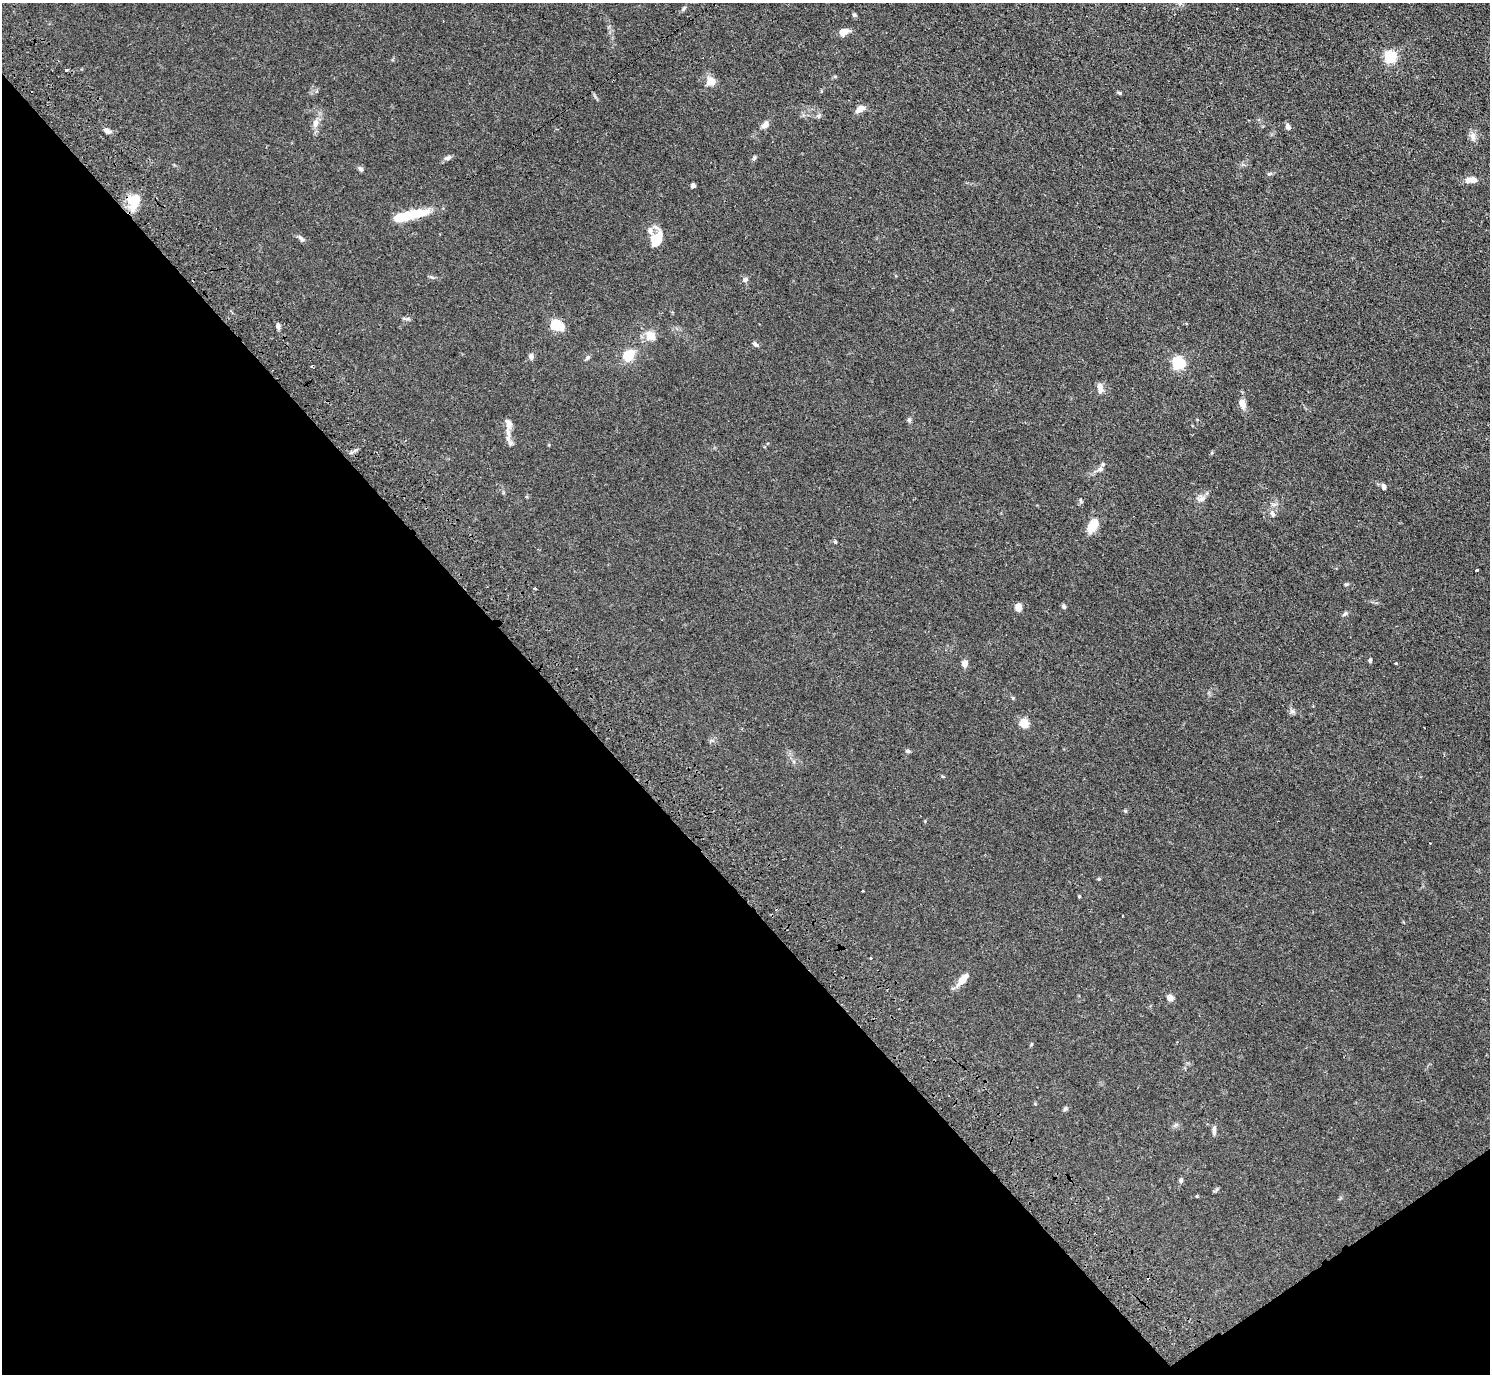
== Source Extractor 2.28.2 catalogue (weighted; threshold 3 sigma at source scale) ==
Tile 14 of 4 x 4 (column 2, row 4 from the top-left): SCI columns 1536-3023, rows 340-1711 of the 6046 x 6025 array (HDU 1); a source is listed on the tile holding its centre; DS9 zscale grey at full resolution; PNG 1492 x 1376 px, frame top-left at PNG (2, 3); no overlay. Shown black and unused: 39% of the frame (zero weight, under 3 of 4 exposures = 4% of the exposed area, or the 3 px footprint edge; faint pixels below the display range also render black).
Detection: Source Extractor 2.28.2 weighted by HDU 2 'WHT'; one run over the whole footprint, this tile lists its part. Background 0.0335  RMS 0.0033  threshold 0.0147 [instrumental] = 3 sigma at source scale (4.5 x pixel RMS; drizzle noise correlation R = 1.50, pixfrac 1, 0.05/0.05 arcsec/px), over >= 5 px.
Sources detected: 75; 1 inside a brighter object's white glare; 2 cosmic-ray / hot-pixel residue — not listed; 2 inside a brighter listed object's ellipse — not listed separately; the other 70 listed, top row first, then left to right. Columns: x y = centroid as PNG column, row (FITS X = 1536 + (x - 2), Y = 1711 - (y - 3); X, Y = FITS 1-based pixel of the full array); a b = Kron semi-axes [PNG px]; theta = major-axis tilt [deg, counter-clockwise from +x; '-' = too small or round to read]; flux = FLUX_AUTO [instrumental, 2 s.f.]
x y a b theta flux
684 8 8 4 54 0.57
854 15 5 5 - 0.48
844 32 8 6 13 4
1390 57 6 5 - 40
66 70 4 3 - 0.58
711 81 11 10 - 3.1
1119 93 6 4 -29 0.46
860 109 11 6 32 2.2
819 116 6 4 -72 0.52
315 123 11 8 88 1.9
765 125 10 7 43 1.7
1288 127 8 6 -64 1.1
107 130 9 5 -33 1.3
1473 136 12 8 -89 1.6
754 157 7 4 71 0.48
448 158 9 6 25 1
361 169 6 5 - 0.77
1269 174 6 4 18 0.45
1471 180 13 6 1 3
693 185 5 5 - 0.7
134 200 14 13 - 8.3
408 215 39 9 14 12
650 231 8 7 - 1.6
301 238 11 5 -45 0.85
658 239 18 10 87 5
745 280 7 7 - 0.88
556 325 9 7 -17 14
278 326 7 5 -74 0.89
650 336 12 11 - 3.6
755 344 8 5 -35 0.7
628 355 13 9 47 7.7
531 357 7 6 - 1.1
587 357 8 4 50 0.59
1178 363 6 5 - 46
1100 386 8 8 - 1.7
1242 403 12 7 -74 2.4
909 420 7 5 89 0.58
509 424 17 8 -78 2.5
510 443 9 7 -72 1.2
1100 469 7 7 - 1.2
1384 486 7 5 -73 0.99
1201 498 10 9 - 1.6
1080 501 8 4 -80 0.49
1273 514 10 6 -62 0.93
1092 526 18 10 61 5
835 542 5 4 - 0.34
1477 570 4 3 - 0.71
1346 584 6 4 7 0.41
535 588 3 3 - 0.73
1064 606 6 5 - 0.71
1018 607 7 6 - 2.6
1345 614 8 5 35 0.68
1370 661 5 4 - 0.6
964 663 6 5 - 2.5
1396 663 3 3 - 0.29
1292 711 7 5 -44 0.74
1024 724 5 5 - 13
908 751 6 4 -4 0.61
1125 811 6 3 -19 0.33
1099 879 5 4 - 0.32
863 890 3 3 - 0.57
1079 896 4 3 - 0.31
962 980 16 7 48 3.8
1170 998 5 4 - 4.6
1065 1108 8 5 64 0.53
1175 1125 6 5 - 0.61
1214 1130 13 5 89 1
1181 1181 6 5 - 0.61
1217 1189 7 4 71 0.44
1197 1196 4 4 - 0.27
Overlapping masked pixels (flux is a lower limit): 1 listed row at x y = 134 200
Unlisted compact peaks at least as high as the median listed source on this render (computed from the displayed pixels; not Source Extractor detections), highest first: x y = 1013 698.